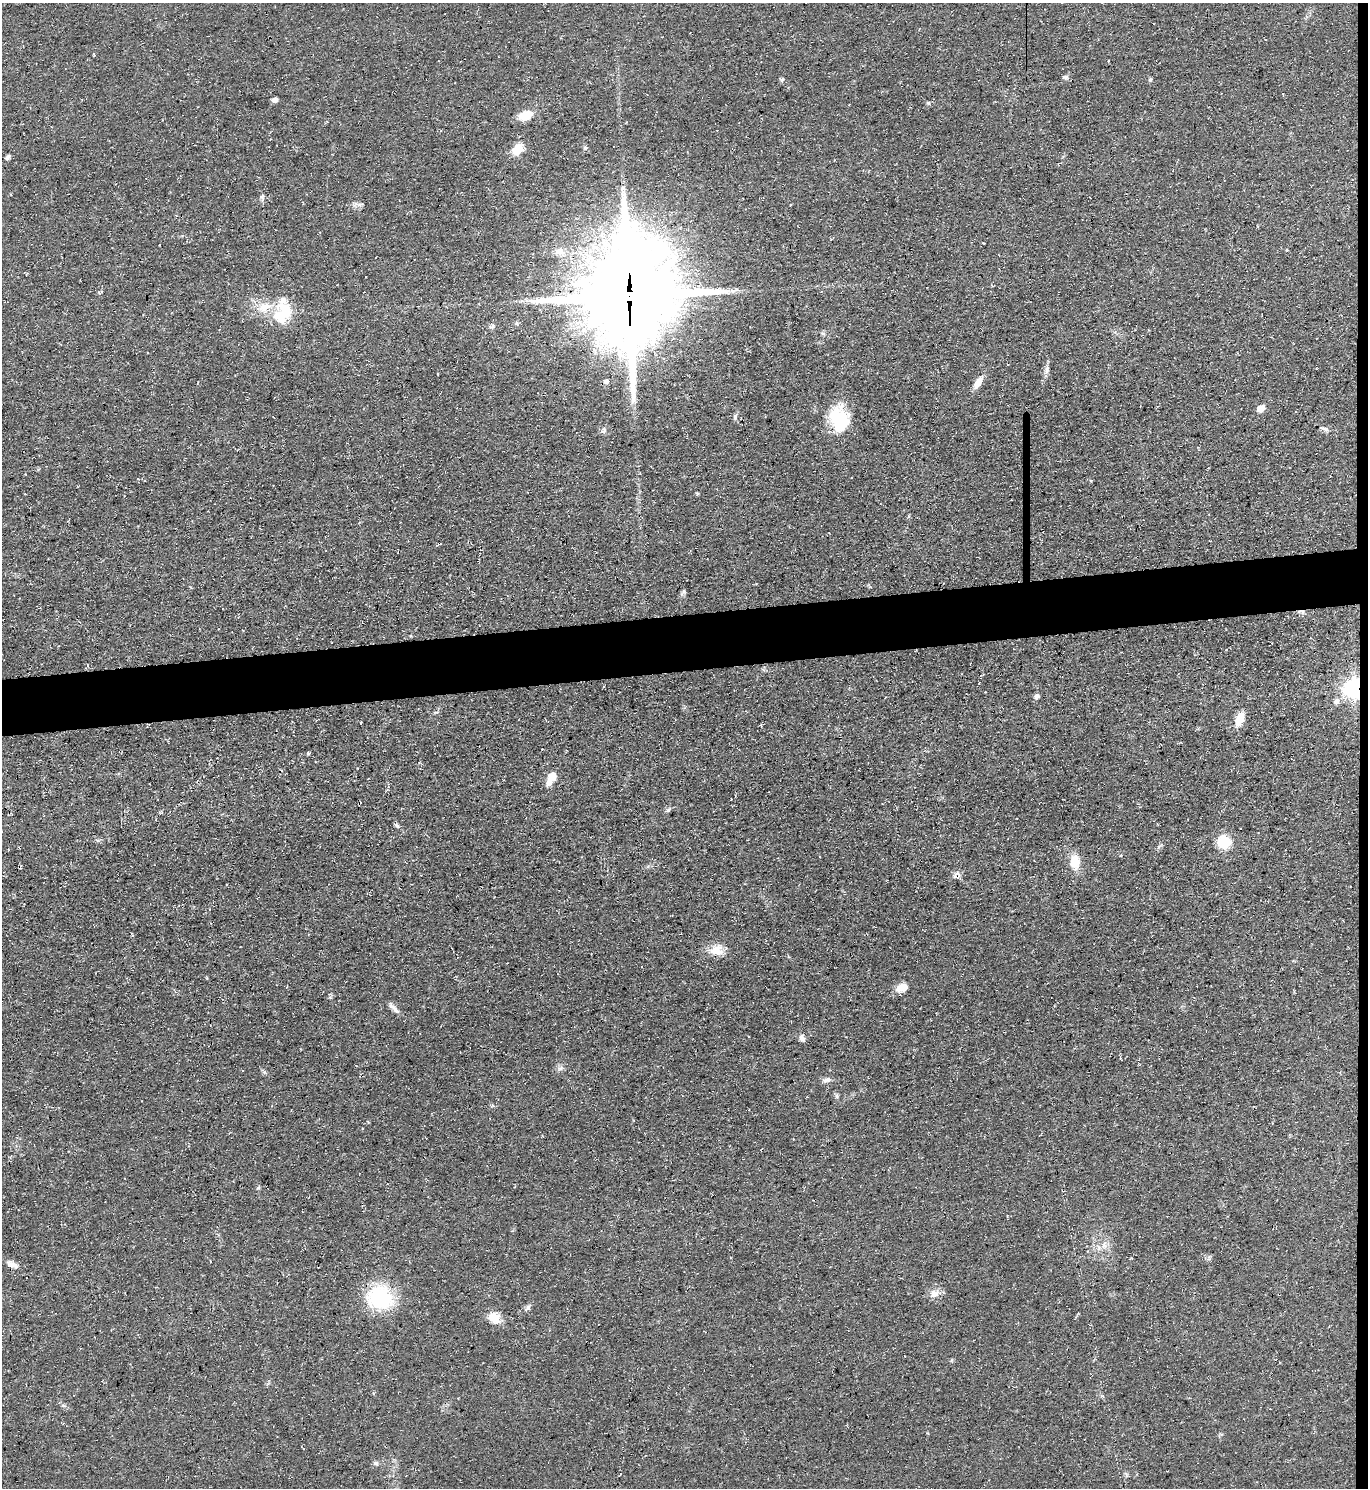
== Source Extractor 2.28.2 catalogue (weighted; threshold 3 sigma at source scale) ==
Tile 6 of 3 x 3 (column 3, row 2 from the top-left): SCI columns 2856-4221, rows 1487-2972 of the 4443 x 4458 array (HDU 1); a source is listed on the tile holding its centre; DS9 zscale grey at full resolution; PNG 1370 x 1490 px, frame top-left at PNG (2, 3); no overlay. Shown black and unused: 5% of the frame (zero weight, under 3 of 4 exposures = <1% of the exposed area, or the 3 px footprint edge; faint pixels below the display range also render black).
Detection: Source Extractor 2.28.2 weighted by HDU 2 'WHT'; one run over the whole footprint, this tile lists its part. Background 0.0606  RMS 0.0071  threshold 0.0321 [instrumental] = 3 sigma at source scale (4.5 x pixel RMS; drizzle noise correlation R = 1.50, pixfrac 1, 0.05/0.05 arcsec/px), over >= 5 px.
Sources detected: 60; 1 inside a brighter object's white glare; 2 cosmic-ray / hot-pixel residue — not listed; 1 inside a brighter listed object's ellipse — not listed separately; the other 56 listed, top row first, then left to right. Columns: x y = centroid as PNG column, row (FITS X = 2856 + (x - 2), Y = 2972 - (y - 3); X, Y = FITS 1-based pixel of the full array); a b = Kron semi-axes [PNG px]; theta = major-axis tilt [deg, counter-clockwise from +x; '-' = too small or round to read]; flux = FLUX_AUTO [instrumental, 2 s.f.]
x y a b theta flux
1108 61 3 2 - 0.92
1066 77 7 5 -19 1.5
782 79 7 4 62 1.3
1150 79 5 5 - 0.96
275 100 5 4 - 3.2
525 115 12 8 18 15
585 148 6 6 - 1.4
518 149 11 8 52 15
8 157 8 5 51 1.8
262 196 8 3 45 1.1
1287 250 4 3 - 0.66
559 251 14 9 -8 5.8
26 274 4 3 - 0.66
629 296 33 28 84 13000
264 307 23 13 22 14
285 311 34 16 -72 20
516 323 6 3 -71 0.94
492 326 8 6 26 1.8
823 333 6 5 - 1.3
1047 370 13 5 82 2.8
606 381 7 6 - 1.7
978 382 17 7 58 6.6
1261 408 9 7 44 5.3
735 417 9 5 82 1.8
839 419 29 21 -68 35
1324 429 15 4 -18 2.1
604 430 9 6 57 2
684 591 8 4 -83 1.5
1353 689 7 7 - 360
1037 696 7 6 - 1.9
1336 701 9 8 - 3.3
1239 720 14 8 69 11
361 723 3 2 - 0.69
308 753 4 3 - 3.1
553 776 13 11 44 6.1
668 810 7 5 55 1.5
397 826 7 4 -20 1.2
1224 842 15 14 - 16
1075 862 21 12 -86 11
956 873 9 4 18 1.9
716 950 18 13 5 9.6
903 987 15 8 17 8.7
394 1008 21 5 -46 3.8
802 1038 9 6 -70 2.7
560 1068 8 6 43 2.1
826 1080 13 6 18 2.8
837 1096 7 4 -90 1.3
258 1188 6 3 19 0.89
1104 1245 11 7 -89 4
12 1264 15 7 -25 4.1
934 1294 13 11 -4 5.4
380 1298 22 20 -24 62
528 1307 9 5 60 2.1
494 1318 17 12 -29 9.6
63 1405 6 4 -20 1.2
376 1463 7 5 -5 1.7
Overlapping masked pixels (flux is a lower limit): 3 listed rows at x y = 629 296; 1353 689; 380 1298
Unlisted compact peaks at least as high as the median listed source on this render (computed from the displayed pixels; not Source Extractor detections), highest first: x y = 928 103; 264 1072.